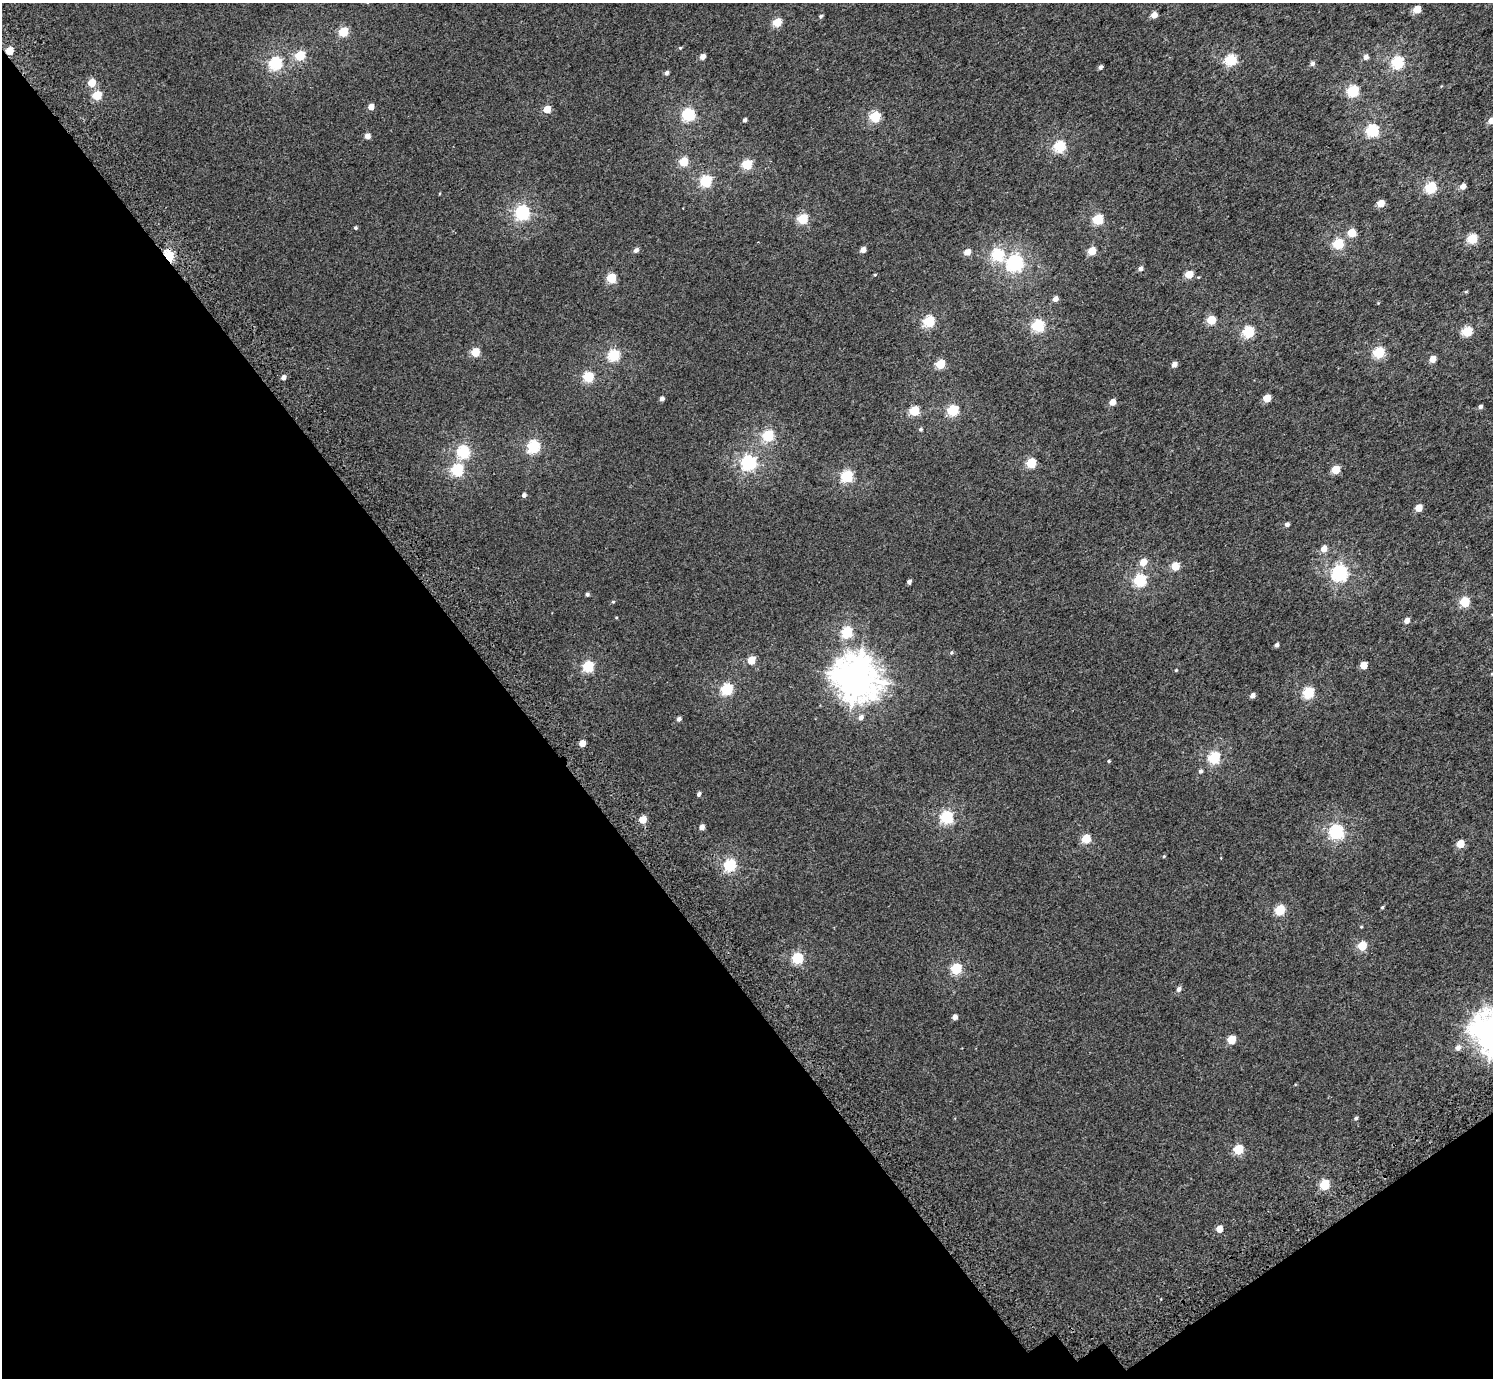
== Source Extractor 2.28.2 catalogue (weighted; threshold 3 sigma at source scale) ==
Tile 14 of 4 x 4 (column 2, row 4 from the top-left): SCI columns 1585-3075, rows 264-1639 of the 6156 x 6091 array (HDU 1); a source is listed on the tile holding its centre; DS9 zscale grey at full resolution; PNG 1495 x 1380 px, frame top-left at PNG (2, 3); no overlay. Shown black and unused: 36% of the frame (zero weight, under 3 of 5 exposures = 6% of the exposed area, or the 3 px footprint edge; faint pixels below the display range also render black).
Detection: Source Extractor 2.28.2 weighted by HDU 2 'WHT'; one run over the whole footprint, this tile lists its part. Background 0.00209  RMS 0.0032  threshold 0.0145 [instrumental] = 3 sigma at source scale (4.5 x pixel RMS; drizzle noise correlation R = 1.50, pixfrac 1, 0.0396/0.0396 arcsec/px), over >= 5 px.
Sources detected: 135; all 135 listed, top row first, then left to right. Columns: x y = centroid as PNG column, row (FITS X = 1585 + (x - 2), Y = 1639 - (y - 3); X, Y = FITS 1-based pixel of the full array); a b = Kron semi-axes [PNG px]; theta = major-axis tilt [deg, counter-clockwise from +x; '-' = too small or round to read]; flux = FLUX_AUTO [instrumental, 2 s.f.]
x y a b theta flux
1417 9 5 4 - 6.7
1154 15 4 4 - 3.5
821 16 5 4 - 0.48
777 22 5 5 - 10
343 32 5 5 - 15
680 48 4 3 - 0.27
9 51 5 4 - 6.8
300 56 5 5 - 16
703 57 4 4 - 2.4
1366 57 4 4 - 1.6
1231 60 5 5 - 23
1398 62 6 5 - 34
275 63 6 5 - 38
1312 63 4 4 - 1
1100 67 4 3 - 0.96
667 73 4 4 - 0.93
92 83 5 4 - 6.7
1353 91 5 5 - 26
97 95 5 5 - 12
371 106 4 4 - 2.9
547 109 5 4 - 5.9
689 115 6 5 - 36
875 117 5 5 - 20
745 120 4 3 - 0.93
1491 121 5 4 - 2.7
1373 130 5 5 - 33
367 136 4 4 - 2.1
1060 146 5 5 - 27
684 162 5 5 - 11
747 164 5 5 - 18
706 181 5 5 - 27
1463 186 5 4 - 2.4
1431 187 5 5 - 27
1381 203 5 4 - 5.3
522 212 6 6 - 51
803 219 5 5 - 19
1098 219 5 5 - 20
355 228 3 3 - 0.54
1352 233 5 5 - 8.9
1472 239 5 5 - 18
1338 244 5 5 - 21
636 250 4 4 - 1.3
863 250 5 4 - 2.1
1092 251 5 5 - 7.8
967 252 5 4 - 3.2
997 254 6 6 - 24
168 256 5 4 - 33
1015 263 6 6 - 77
1140 268 5 4 - 1.1
1189 274 5 4 - 6.8
875 275 4 3 - 0.29
611 278 5 5 - 15
1466 292 5 3 - 0.27
1055 299 5 4 - 1.8
1211 320 5 5 - 11
929 321 5 5 - 23
1038 325 6 5 - 32
1249 331 5 5 - 25
1467 331 5 5 - 16
475 352 5 5 - 10
1379 352 5 5 - 23
614 355 5 5 - 26
1433 359 5 4 - 3.8
940 364 5 5 - 12
1174 364 5 4 - 1.7
283 377 4 4 - 1.5
588 377 5 5 - 20
662 398 4 4 - 1.2
1267 398 5 5 - 6.2
1112 402 5 4 - 3.3
1480 407 4 4 - 0.85
914 411 5 5 - 16
953 411 6 5 - 19
920 429 5 3 - 0.35
768 435 5 5 - 25
534 446 6 5 - 33
463 452 6 5 - 31
749 462 6 6 - 59
1031 463 5 5 - 14
457 470 6 5 - 25
1336 470 5 5 - 9.5
847 476 6 5 - 27
524 495 4 4 - 0.88
1419 508 5 4 - 4.2
1287 524 4 4 - 1
1324 549 5 5 - 2.4
1143 562 5 5 - 4.1
1175 566 5 5 - 6.8
1339 573 6 6 - 68
1140 580 6 5 - 30
909 582 4 4 - 0.93
587 594 4 4 - 0.61
613 602 4 4 - 0.32
1465 602 5 5 - 16
1407 621 5 4 - 1.8
847 632 6 5 - 25
1277 645 4 3 - 0.96
951 652 5 5 - 0.42
751 660 5 5 - 6.7
1363 665 5 5 - 4.7
588 666 6 5 - 22
1176 670 4 4 - 0.27
856 678 16 14 -51 420
727 689 6 5 - 28
1308 693 6 5 - 24
1252 696 5 4 - 1.2
861 717 6 5 - 1.4
679 719 4 4 - 0.98
582 743 5 4 - 3
1214 758 6 5 - 30
1109 761 4 3 - 0.27
1200 771 5 4 - 0.69
699 794 4 4 - 0.77
947 817 6 5 - 37
643 820 5 5 - 4.5
702 827 5 4 - 1.6
1336 832 6 6 - 51
1086 839 5 5 - 11
1460 844 5 5 - 6.2
1164 856 4 3 - 0.27
730 865 6 5 - 31
1382 907 4 3 - 0.35
1280 910 5 5 - 18
1361 927 5 3 - 0.23
1362 946 5 5 - 12
797 958 6 5 - 24
956 969 6 5 - 23
1179 989 6 5 - 1
955 1017 4 4 - 1.6
1231 1040 5 5 - 7.9
1458 1048 6 5 - 1.4
1356 1118 5 4 - 0.45
1238 1150 6 5 - 12
1324 1185 5 5 - 16
1219 1229 5 5 - 3.4
Overlapping masked pixels (flux is a lower limit): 2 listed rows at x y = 9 51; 168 256
Isophote crosses this tile's border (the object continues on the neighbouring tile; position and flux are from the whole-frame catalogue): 1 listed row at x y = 1491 121